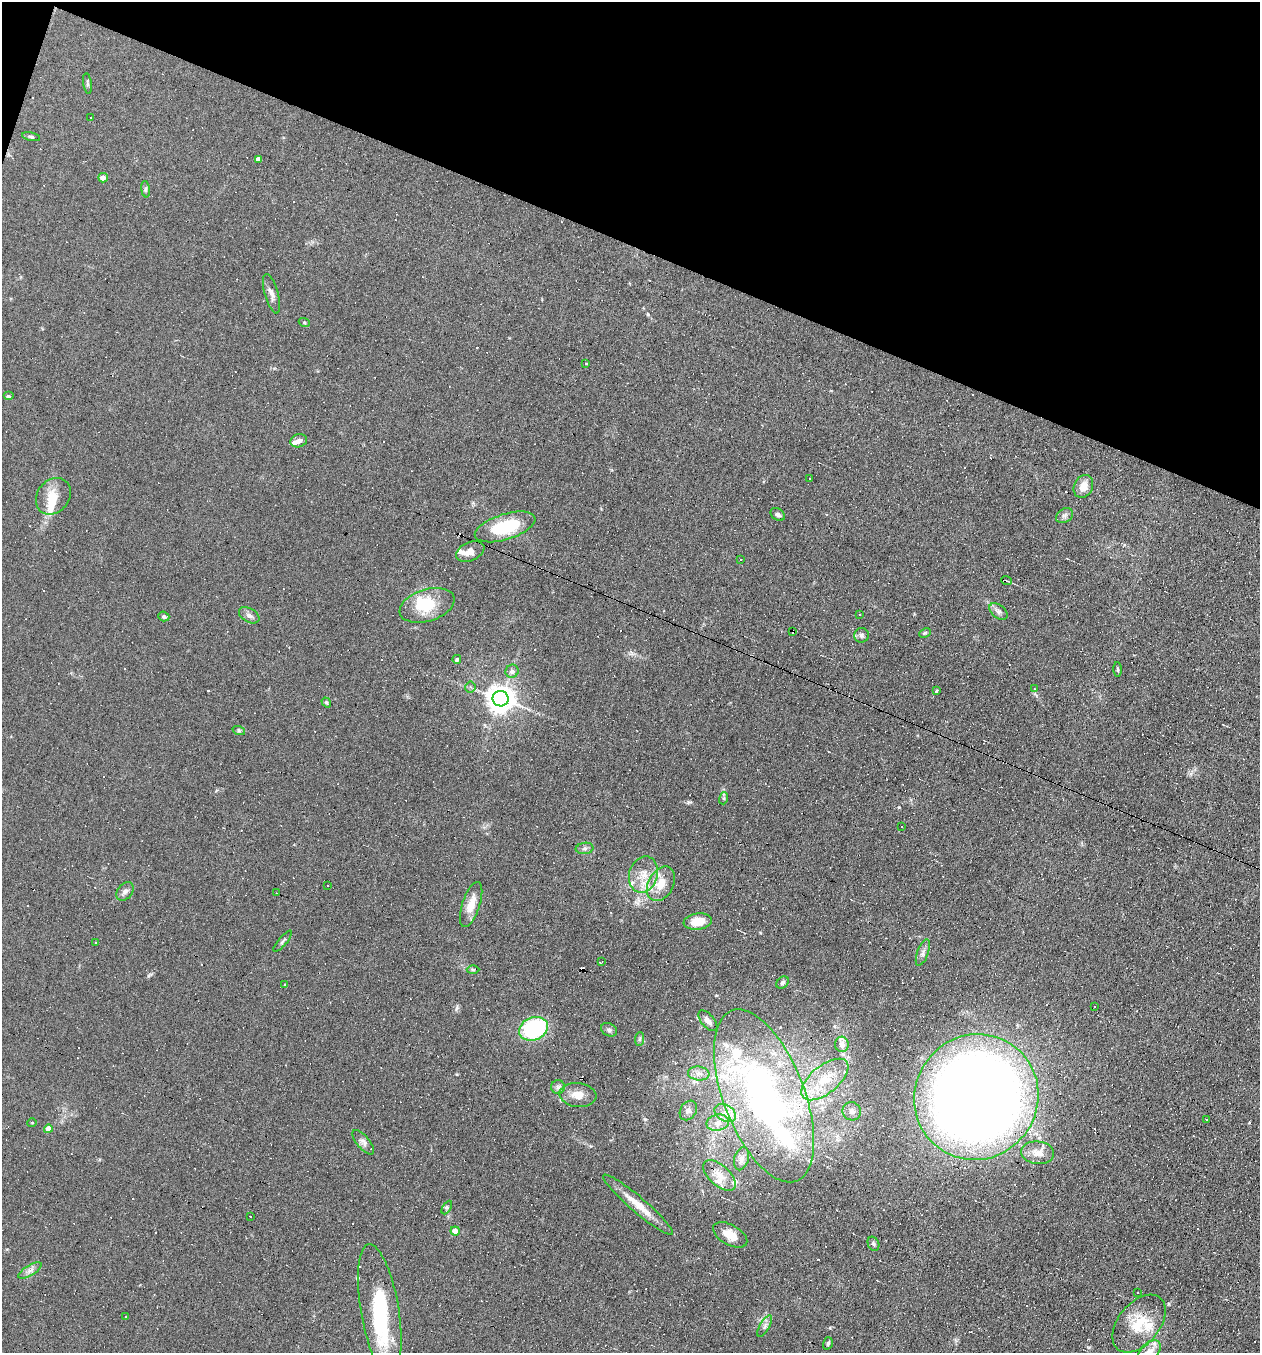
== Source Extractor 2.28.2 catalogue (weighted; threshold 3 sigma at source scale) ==
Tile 2 of 4 x 4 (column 2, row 1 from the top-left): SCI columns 1386-2643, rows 4055-5405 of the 5417 x 5405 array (HDU 1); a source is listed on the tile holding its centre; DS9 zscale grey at full resolution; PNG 1262 x 1355 px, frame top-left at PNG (2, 2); each listed source drawn as its Kron ellipse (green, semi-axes under 4 px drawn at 4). Shown black and unused: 18% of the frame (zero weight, under 4 of 8 exposures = <1% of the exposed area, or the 3 px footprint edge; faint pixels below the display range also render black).
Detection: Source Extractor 2.28.2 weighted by HDU 2 'WHT'; one run over the whole footprint, this tile lists its part. Background 0.0908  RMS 0.0069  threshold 0.0281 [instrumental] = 3 sigma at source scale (4.09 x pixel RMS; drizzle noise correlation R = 1.36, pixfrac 0.8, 0.05/0.05 arcsec/px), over >= 5 px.
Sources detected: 197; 3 inside a brighter object's white glare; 86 cosmic-ray / hot-pixel residue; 1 long thin detection or spike segment (spike, bleed or trail) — neither listed nor drawn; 16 inside a brighter listed object's ellipse — not listed separately; the other 91 listed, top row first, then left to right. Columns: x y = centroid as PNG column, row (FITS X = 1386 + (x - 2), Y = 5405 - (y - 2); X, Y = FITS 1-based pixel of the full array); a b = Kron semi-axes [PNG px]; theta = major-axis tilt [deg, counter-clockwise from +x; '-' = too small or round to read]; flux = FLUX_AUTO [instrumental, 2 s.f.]
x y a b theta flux
87 83 10 4 -81 1.1
90 117 3 2 - 0.62
31 137 9 4 -12 1.1
258 159 3 3 - 79
103 178 5 4 - 3.8
146 189 8 4 -83 1.3
271 294 20 6 -74 3.6
304 322 6 3 -18 0.71
586 363 3 3 - 2.3
8 396 5 4 - 0.91
299 441 8 6 17 2.9
809 478 3 2 - 0.46
1083 486 12 9 63 6.9
53 496 20 16 51 11
778 514 8 5 -32 1.7
1064 516 9 6 33 2
505 527 31 13 17 32
470 551 15 9 24 4.9
741 560 2 2 - 0.56
1006 580 5 2 - 0.61
427 605 28 16 17 22
999 611 10 6 -38 2.5
860 614 3 2 - 0.64
249 615 11 7 -31 2.8
164 616 5 4 - 1.6
793 631 4 3 - 6
925 633 6 4 25 0.82
861 635 7 7 - 1.7
457 659 4 4 - 1.2
1118 669 7 3 -89 0.87
512 671 7 6 - 2.4
470 687 5 5 - 1.1
1034 689 3 3 - 0.59
936 691 3 3 - 2.2
500 699 8 7 - 770
326 702 5 4 - 0.8
239 731 6 4 -18 0.93
724 798 6 4 72 0.96
902 827 3 3 - 3
585 848 9 5 7 1.7
643 875 18 14 75 11
661 884 18 12 62 11
327 886 3 3 - 0.89
125 891 10 7 50 2.6
276 893 2 2 - 0.49
471 904 23 8 72 9.6
698 921 14 8 8 10
283 941 13 4 49 1.4
95 943 3 2 - 0.61
923 953 14 5 70 2.5
602 961 4 2 - 0.55
473 970 6 4 -1 0.87
782 983 7 5 46 1.3
284 984 3 3 - 0.92
1094 1006 3 2 - 0.59
708 1021 12 6 -49 3.4
534 1029 15 11 21 56
609 1030 8 6 -27 1.7
639 1039 7 4 88 1.2
842 1044 8 7 - 3.5
699 1074 11 7 -6 3.4
825 1079 28 14 39 20
558 1087 7 7 - 1.9
578 1095 18 12 -6 7.8
764 1096 91 40 -69 210
976 1097 63 61 57 990
688 1110 10 8 57 2.9
852 1111 9 9 - 2.9
725 1113 11 8 -30 4.8
1207 1119 3 3 - 2.2
32 1123 5 3 - 0.51
718 1123 11 8 11 4.6
48 1129 4 4 - 6.5
363 1142 15 6 -50 2.8
1038 1153 16 11 -6 7.4
741 1159 12 7 74 3.1
720 1176 20 10 -42 8.2
638 1205 45 7 -41 12
447 1207 7 3 60 1
250 1216 3 3 - 1.3
455 1231 4 4 - 6.1
730 1235 19 10 -30 10
873 1244 7 5 -65 1.3
30 1271 13 5 32 2.8
1138 1292 3 2 - 0.77
380 1310 67 19 -81 42
125 1317 3 2 - 0.76
1139 1324 33 21 50 22
765 1326 12 5 60 2.1
828 1343 6 4 72 1
1149 1351 13 8 43 6.6
Overlapping masked pixels (flux is a lower limit): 2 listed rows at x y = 793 631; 976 1097
Isophote crosses this tile's border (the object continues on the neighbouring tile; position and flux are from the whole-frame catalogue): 1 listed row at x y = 1149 1351
Unlisted compact peaks at least as high as the median listed source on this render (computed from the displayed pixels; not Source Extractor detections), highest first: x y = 688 802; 648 314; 899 807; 645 1119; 457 1008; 148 976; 1169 1304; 830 1328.